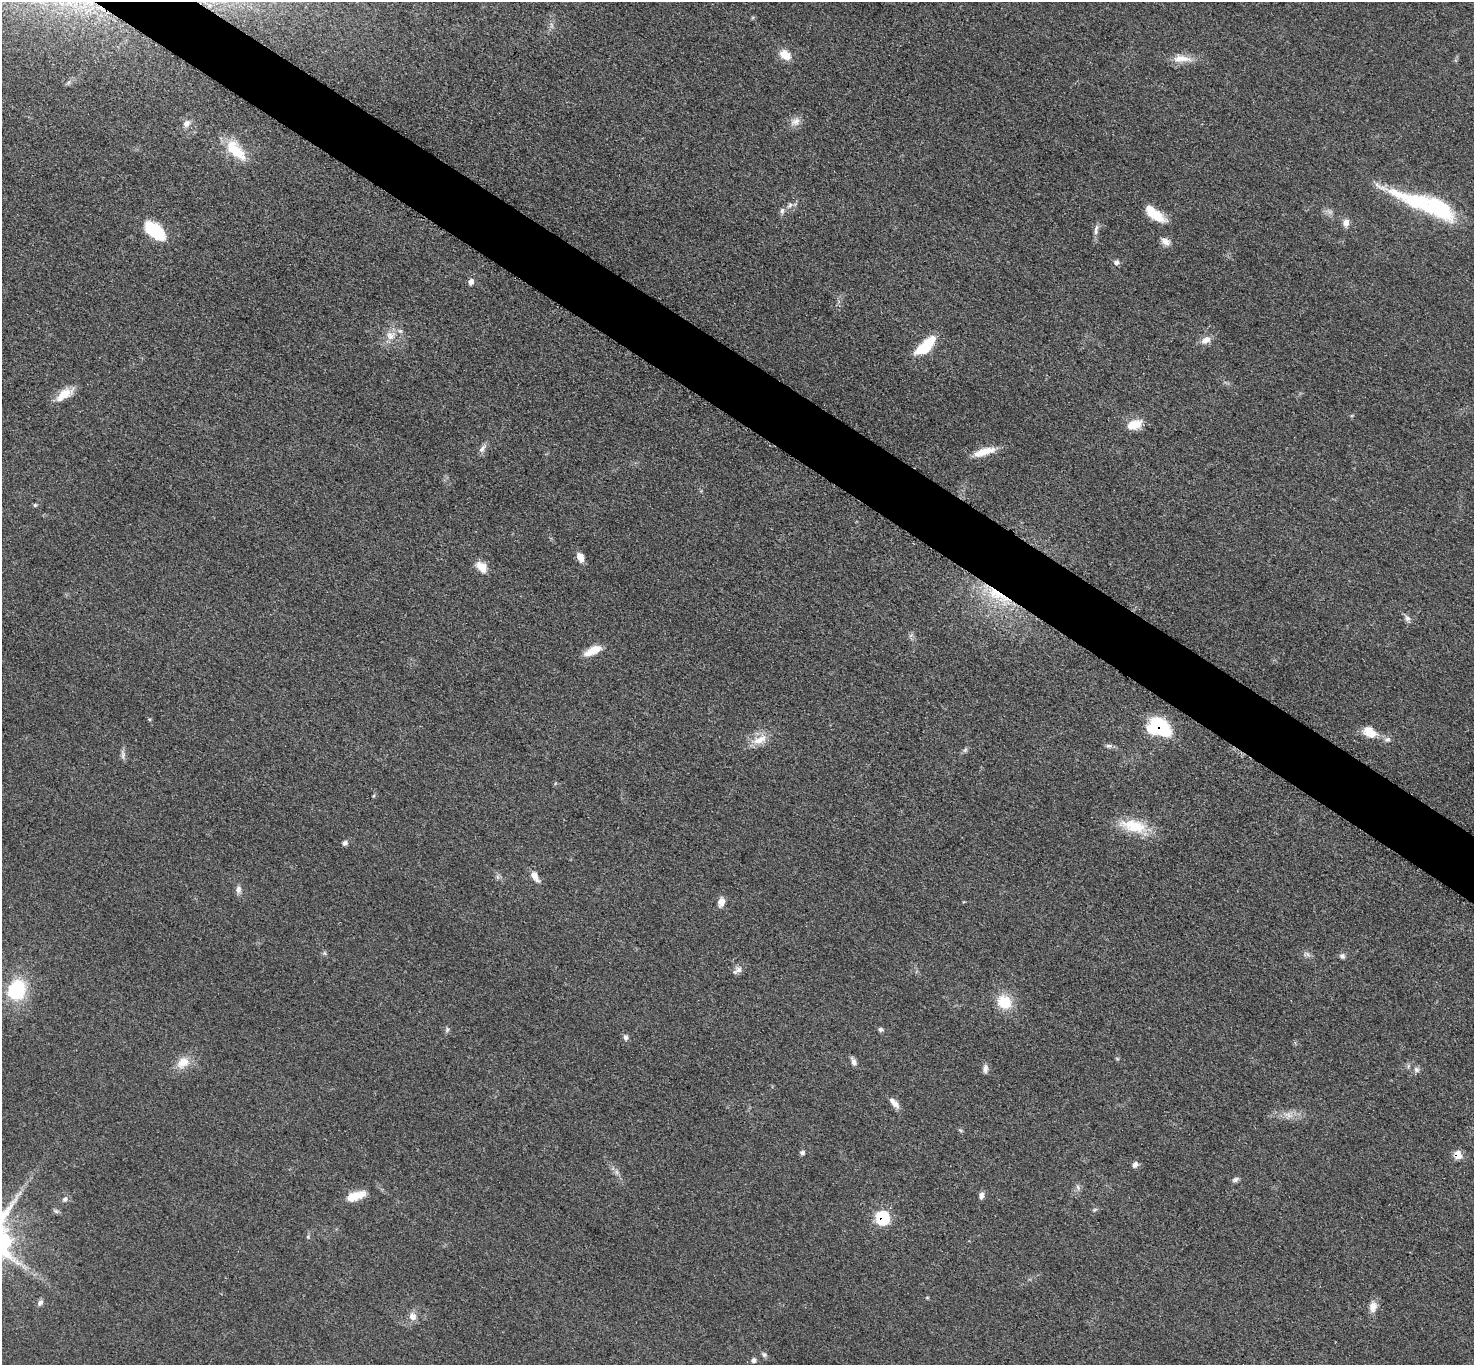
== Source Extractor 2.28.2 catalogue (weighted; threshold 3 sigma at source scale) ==
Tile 11 of 4 x 4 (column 3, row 3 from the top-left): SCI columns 2960-4431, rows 1526-2888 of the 5913 x 5919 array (HDU 1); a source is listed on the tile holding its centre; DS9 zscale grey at full resolution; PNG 1476 x 1367 px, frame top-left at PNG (2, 2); no overlay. Shown black and unused: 4% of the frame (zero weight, under 3 of 5 exposures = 1% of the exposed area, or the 3 px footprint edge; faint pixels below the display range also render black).
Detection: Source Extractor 2.28.2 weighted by HDU 2 'WHT'; one run over the whole footprint, this tile lists its part. Background 0.0536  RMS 0.0058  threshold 0.0259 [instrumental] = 3 sigma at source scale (4.5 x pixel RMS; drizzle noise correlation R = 1.50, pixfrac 1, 0.05/0.05 arcsec/px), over >= 5 px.
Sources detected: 73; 1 too faint to see at this stretch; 1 inside a brighter object's white glare — not listed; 2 inside a brighter listed object's ellipse — not listed separately; the other 69 listed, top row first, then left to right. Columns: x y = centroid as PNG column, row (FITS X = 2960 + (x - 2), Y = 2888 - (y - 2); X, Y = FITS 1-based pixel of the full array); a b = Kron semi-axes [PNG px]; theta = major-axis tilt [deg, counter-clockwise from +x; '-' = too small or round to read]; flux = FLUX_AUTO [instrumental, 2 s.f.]
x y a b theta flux
785 55 14 9 -36 7.7
1182 58 27 9 -2 7.8
795 122 14 9 34 4
186 124 10 8 49 3.1
236 150 31 13 -46 17
1417 201 75 19 -19 47
790 205 7 5 48 1.5
782 211 8 5 88 1.6
1154 214 23 9 -38 15
1346 223 10 8 78 3.2
1096 230 17 5 83 2.6
155 231 23 12 -38 30
1166 241 13 8 -28 3.4
1116 262 7 6 - 1.7
471 281 8 6 68 2.3
390 335 14 12 11 6.3
1206 340 14 9 28 4.3
925 346 27 11 44 20
63 395 23 11 42 9.3
1134 424 17 10 19 10
482 449 14 6 53 2.5
984 451 28 8 16 9.4
35 505 5 4 - 0.78
580 557 10 7 -66 5.1
481 567 15 9 -45 6.8
996 594 27 13 -22 21
1407 618 9 7 -59 2
593 651 20 8 26 10
1161 727 18 11 -41 45
1369 732 17 12 -31 8.7
1387 739 9 6 15 1.9
760 740 24 9 26 8.2
1109 746 9 5 4 1.6
965 750 8 5 45 1.2
123 755 15 5 -88 2.1
1133 826 39 16 -13 19
345 843 6 6 - 1.7
535 876 14 7 -59 4.4
238 889 9 8 - 2.5
721 902 11 8 76 3.8
1342 956 7 6 - 1.5
738 970 13 7 27 2.7
15 991 12 10 54 52
1004 1002 20 17 -40 14
880 1029 6 6 - 1.1
447 1030 7 5 70 1.2
625 1038 8 6 -84 1.8
183 1062 18 12 38 8.4
853 1062 10 6 -76 2.3
985 1069 12 6 89 2.4
1416 1069 8 7 - 1.9
894 1103 17 7 -47 3.8
802 1152 6 5 - 1.3
1458 1155 7 6 - 9.4
1135 1164 8 6 56 2.1
1236 1179 9 6 33 1.6
1078 1187 7 4 -71 1.2
981 1195 8 6 83 2.5
355 1196 23 10 19 11
65 1199 8 6 43 1.7
1095 1209 6 4 20 0.82
56 1211 8 4 -44 1.2
882 1218 7 7 - 58
308 1237 6 3 -73 0.72
40 1303 8 6 43 1.8
1373 1307 14 9 78 4.8
413 1316 9 8 - 4.2
764 1355 7 6 - 1.4
753 1360 5 5 - 2
Overlapping masked pixels (flux is a lower limit): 4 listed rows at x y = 996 594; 1161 727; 1458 1155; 882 1218